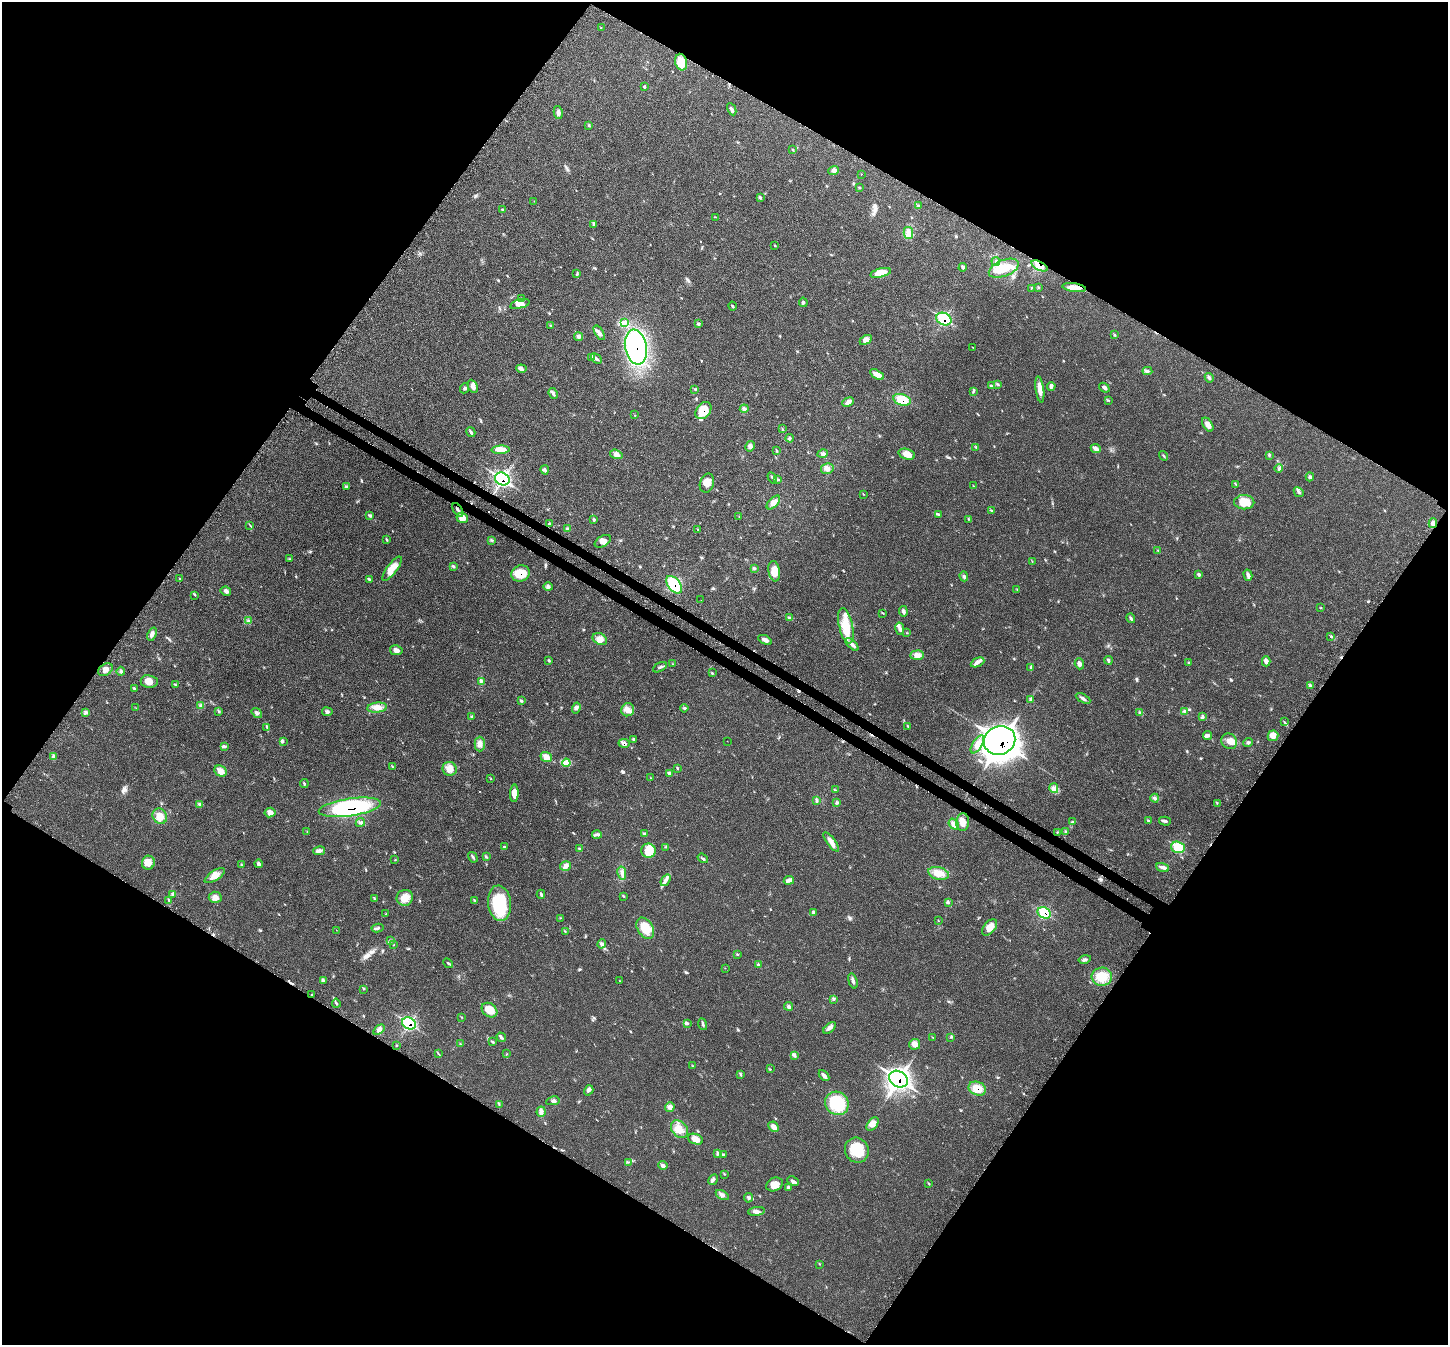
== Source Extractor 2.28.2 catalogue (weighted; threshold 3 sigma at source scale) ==
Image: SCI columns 110-5893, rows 248-5617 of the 6007 x 6004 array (HDU 1 of 3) = the unmasked area's bounding box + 8 px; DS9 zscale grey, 4 x 4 block average (1 PNG px = mean of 4 x 4 image px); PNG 1450 x 1347 px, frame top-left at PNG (2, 2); each listed source drawn as its Kron ellipse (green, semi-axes under 4 px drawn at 4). Shown black and unused: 49% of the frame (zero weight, under 3 of 4 exposures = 8% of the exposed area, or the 3 px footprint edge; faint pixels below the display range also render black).
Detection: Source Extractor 2.28.2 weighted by HDU 2 'WHT'. Background 0.0209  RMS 0.0033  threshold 0.015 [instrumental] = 3 sigma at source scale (4.5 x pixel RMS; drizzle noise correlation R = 1.50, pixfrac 1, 0.05/0.05 arcsec/px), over >= 5 px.
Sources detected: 358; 4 inside a brighter object's white glare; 6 cosmic-ray / hot-pixel residue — neither listed nor drawn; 6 coinciding with a brighter row at this scale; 11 inside a brighter listed object's ellipse — not listed separately; the other 331 listed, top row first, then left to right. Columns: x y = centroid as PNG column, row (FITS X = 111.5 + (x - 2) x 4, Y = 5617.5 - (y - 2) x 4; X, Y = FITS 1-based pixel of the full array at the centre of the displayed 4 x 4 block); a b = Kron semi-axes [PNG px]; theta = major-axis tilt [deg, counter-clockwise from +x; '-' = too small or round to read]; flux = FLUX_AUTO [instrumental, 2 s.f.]
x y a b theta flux
601 28 2 2 - 0.64
681 62 8 6 -75 34
644 86 3 2 - 1.6
732 109 6 2 -64 5
558 112 6 3 -77 5.2
589 125 3 2 - 1.5
793 150 3 2 - 1.2
834 170 5 4 - 5.5
861 174 2 2 - 0.36
859 188 3 2 - 1.2
760 198 3 2 - 1.8
534 201 2 2 - 0.4
918 205 3 2 - 2.1
502 210 3 2 - 1.3
715 217 2 2 - 0.63
594 224 4 2 - 1.8
908 233 6 4 -78 8.7
775 246 2 2 - 0.93
996 262 4 2 - 3.1
1039 266 9 3 -25 10
963 267 4 3 - 3
1004 268 16 8 22 41
881 273 10 4 14 23
577 274 3 2 - 1.6
1031 288 2 2 - 0.81
1038 288 2 2 - 1.3
1074 288 12 4 -8 16
522 299 4 3 - 2.7
803 302 4 3 - 2.6
520 304 10 4 15 11
732 306 5 2 - 2
944 319 8 6 -25 88
624 323 2 2 - 0.92
698 324 4 2 - 2.4
550 325 3 2 - 1.2
599 333 8 3 -59 6.2
1114 335 3 2 - 1.6
579 337 4 3 - 5.3
866 340 6 4 29 11
636 347 17 11 -79 300
973 347 2 2 - 0.54
591 357 4 2 - 2.7
596 359 6 3 -42 4.7
521 369 5 3 - 5.2
1147 371 5 2 - 3.2
877 374 7 4 -31 11
1209 378 5 3 - 3.8
997 384 3 2 - 1.5
473 386 7 4 -67 8.3
991 386 3 2 - 1
1051 386 4 3 - 3.7
464 388 5 2 - 2.6
1104 388 6 3 -38 4.6
695 389 3 2 - 1.8
1040 389 13 4 -82 16
973 391 3 2 - 1.2
553 393 5 3 - 4.1
902 400 9 5 -15 40
1108 400 2 2 - 1.2
848 402 6 4 22 6.5
744 409 4 3 - 3.7
703 411 9 6 52 39
634 415 2 2 - 0.64
1208 425 8 4 -57 10
782 429 2 2 - 1.1
471 432 5 2 - 3.8
790 438 4 3 - 2.8
750 446 5 4 - 6.8
976 447 2 2 - 1
1096 448 5 3 - 8
501 450 9 4 1 20
777 450 2 2 - 1.1
616 454 6 4 -18 9.8
823 454 5 4 - 6.3
907 454 8 5 -18 19
1269 455 4 2 - 2
1163 456 5 2 - 2.1
827 468 6 5 - 8.6
1279 468 4 2 - 3.4
545 470 4 3 - 3
1310 477 4 3 - 4.1
772 478 6 2 -57 2.7
502 479 7 6 - 200
777 479 2 2 - 1.2
707 483 10 7 74 15
1236 484 4 2 - 1.7
973 486 2 2 - 1.1
346 487 3 2 - 2.2
1299 492 5 2 - 3.1
863 494 2 2 - 0.64
773 502 8 4 48 10
1244 502 10 7 0 31
458 510 7 2 -57 5.6
991 510 3 2 - 1.6
938 514 4 2 - 2.1
370 516 3 2 - 1.7
739 517 2 2 - 0.46
462 518 6 5 - 17
969 519 2 2 - 0.66
594 520 3 2 - 1.9
550 523 3 2 - 2
1433 523 5 3 - 8.1
250 525 2 2 - 0.84
567 528 3 2 - 1.5
698 530 3 2 - 1.1
387 539 3 2 - 1.9
492 540 2 2 - 1.4
603 541 9 5 30 9.8
1158 550 2 2 - 0.98
290 559 2 2 - 0.73
1032 561 2 2 - 0.54
454 566 3 2 - 1.5
755 568 3 2 - 1.7
392 569 14 5 53 24
774 571 10 5 -81 19
521 573 9 8 - 34
1199 574 4 3 - 2.9
1248 575 6 3 -75 4.9
964 576 5 3 - 3.6
180 579 2 2 - 0.66
369 579 4 2 - 1.9
674 585 10 6 -50 74
548 587 4 3 - 3.9
1017 589 2 2 - 0.55
226 591 5 3 - 5.2
195 595 2 2 - 0.7
701 600 2 2 - 0.33
1321 608 2 2 - 0.82
903 611 5 3 - 4.6
883 613 2 2 - 0.91
789 618 4 3 - 3
1131 618 5 2 - 3
248 621 2 2 - 1.3
846 626 18 7 -78 44
900 629 6 4 -78 6
906 633 2 2 - 0.66
152 634 7 4 70 5.9
1331 636 4 2 - 1.8
600 639 7 5 -30 12
765 640 7 4 -29 7.3
852 644 8 3 -44 8.2
396 650 6 5 - 7.4
917 655 7 4 2 9.1
549 660 3 2 - 1.6
1108 660 4 3 - 3.1
1266 661 5 4 - 6.5
977 662 7 3 24 6
1189 663 3 2 - 1.8
672 664 2 2 - 0.66
1079 664 5 4 - 5.9
660 667 7 2 29 3.6
1031 667 4 2 - 2.5
105 670 8 5 35 11
121 671 4 2 - 2.7
712 673 3 2 - 0.93
149 681 8 6 -8 14
481 681 3 2 - 1.8
175 685 2 2 - 0.84
1310 686 3 2 - 2.4
134 689 4 3 - 2.3
1083 698 8 3 -29 5.1
1031 699 2 2 - 1.5
522 701 2 2 - 1.4
201 706 2 2 - 1.3
136 708 2 2 - 0.39
377 708 10 5 7 16
576 708 5 3 - 4.6
684 708 4 2 - 1.8
628 710 6 6 - 11
1184 711 3 2 - 1.6
219 712 2 2 - 1.9
327 712 5 3 - 3.6
1140 712 4 2 - 2.6
86 713 4 3 - 3.3
257 713 6 3 -37 4
1202 716 4 3 - 3
471 717 3 2 - 1.9
1284 722 3 2 - 1.3
908 726 3 2 - 1.4
267 728 4 2 - 2.1
1208 736 4 4 - 4.4
1273 736 5 5 - 14
634 739 4 3 - 2.6
1000 740 16 14 21 1500
283 741 3 2 - 1.8
727 741 2 2 - 0.31
1229 741 8 7 - 14
1248 742 5 2 - 2.4
624 743 5 4 - 7.1
480 744 7 5 -90 9.6
977 744 10 4 58 12
225 747 2 2 - 2.1
53 756 3 2 - 1.8
546 757 6 5 - 15
566 763 4 3 - 5.9
393 767 3 2 - 1.5
678 768 3 2 - 1.5
450 769 7 7 - 12
221 771 6 5 - 16
669 773 4 3 - 2.6
651 778 2 2 - 0.79
490 779 2 2 - 0.66
304 784 4 2 - 2.1
1054 788 5 2 - 4.6
835 790 2 2 - 0.82
514 793 9 4 87 16
1155 798 4 3 - 3.4
816 801 2 2 - 0.91
837 803 3 2 - 1.8
1217 803 2 2 - 1
200 804 4 3 - 2.8
350 807 31 8 8 230
270 813 5 5 - 8.2
160 816 8 7 - 19
1148 821 4 2 - 2.1
1165 821 6 3 -16 3.9
360 822 5 3 - 3.3
963 822 9 6 85 16
1073 822 4 2 - 2.7
954 824 6 4 -51 10
307 832 2 2 - 0.59
1057 832 2 2 - 1.2
1066 832 3 2 - 1.2
597 834 5 2 - 3.3
644 834 4 3 - 3.6
831 842 11 3 -53 13
504 847 3 2 - 1.7
666 847 2 2 - 1.2
1178 847 7 5 -20 46
579 849 4 2 - 1.6
319 851 6 3 10 7
649 851 7 7 - 16
473 857 6 2 -57 2.8
486 857 3 3 - 1.8
703 858 5 2 - 2.9
395 860 2 2 - 0.85
148 863 7 6 - 14
259 864 4 3 - 3.6
241 865 2 2 - 1
566 866 5 4 - 6.9
1163 867 7 3 -21 6.3
622 873 6 3 -79 5.7
939 873 10 6 -14 22
215 876 11 5 33 16
666 880 6 3 53 6.4
789 880 5 4 - 5.2
541 894 4 2 - 2.6
172 895 3 2 - 1.9
623 896 2 2 - 1.5
215 897 6 6 - 11
405 898 8 8 - 19
375 899 3 2 - 1.4
169 900 2 2 - 0.83
475 900 2 2 - 1.4
948 902 2 2 - 0.99
499 903 18 11 -83 92
813 913 3 2 - 2
1044 913 7 5 -30 69
386 914 2 2 - 0.81
560 918 2 2 - 0.59
938 921 2 2 - 0.73
990 927 9 5 50 18
378 928 6 2 10 3.1
645 928 11 7 -59 35
336 930 2 2 - 0.31
565 931 2 2 - 0.68
390 941 2 2 - 0.74
602 944 5 4 - 4.7
393 945 2 2 - 0.77
737 955 2 2 - 1.1
1085 959 6 3 13 4.2
448 963 5 2 - 2.8
758 964 2 2 - 2.1
725 968 2 2 - 0.48
1102 977 10 9 - 37
323 981 3 3 - 2.7
620 981 2 2 - 0.44
853 981 8 3 -74 5.3
364 989 2 2 - 0.82
312 994 2 2 - 1.1
834 999 4 2 - 1.9
336 1003 4 2 - 2.5
789 1006 4 4 - 3.9
490 1010 8 6 -38 26
461 1017 3 2 - 0.82
409 1023 7 5 -30 110
687 1023 4 3 - 3
703 1024 6 2 -73 3.3
830 1028 7 3 39 6
379 1030 6 3 35 6.4
501 1037 5 3 - 3.6
933 1037 2 2 - 0.46
951 1037 3 2 - 1.8
492 1042 4 2 - 2.2
460 1044 3 2 - 1.7
915 1044 5 5 - 8
396 1045 2 2 - 0.92
438 1053 3 2 - 1
507 1054 2 2 - 0.55
794 1055 4 3 - 3.4
693 1066 3 2 - 1.4
770 1069 2 2 - 0.67
740 1074 3 2 - 1.7
824 1076 6 3 -47 6.9
898 1079 10 7 -32 470
977 1089 9 6 -21 27
589 1090 5 3 - 4.3
553 1101 7 3 11 5
837 1103 12 11 - 110
499 1104 2 2 - 0.83
670 1107 5 4 - 7.4
541 1112 5 4 - 6.4
873 1124 8 5 50 9.9
774 1127 6 4 -45 8.8
679 1129 10 7 -48 19
696 1139 8 5 -20 14
857 1150 13 11 -61 49
718 1154 2 2 - 2.1
723 1154 2 2 - 1
628 1162 2 2 - 0.96
663 1165 5 3 - 4.3
724 1174 2 2 - 0.67
713 1180 5 2 - 3.9
793 1181 6 3 -27 5.2
775 1184 8 6 27 16
929 1184 4 2 - 1.5
788 1188 4 2 - 2.4
722 1195 7 4 -31 6.3
748 1198 5 2 - 3
756 1211 8 3 6 6.9
820 1264 2 2 - 0.67
Overlapping masked pixels (flux is a lower limit): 17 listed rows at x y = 1039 266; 1074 288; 944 319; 636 347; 902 400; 703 411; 502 479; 458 510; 521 573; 674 585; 1000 740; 624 743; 350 807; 1044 913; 409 1023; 898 1079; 977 1089
Diffuse or blended objects may show on this block-average render without a row.